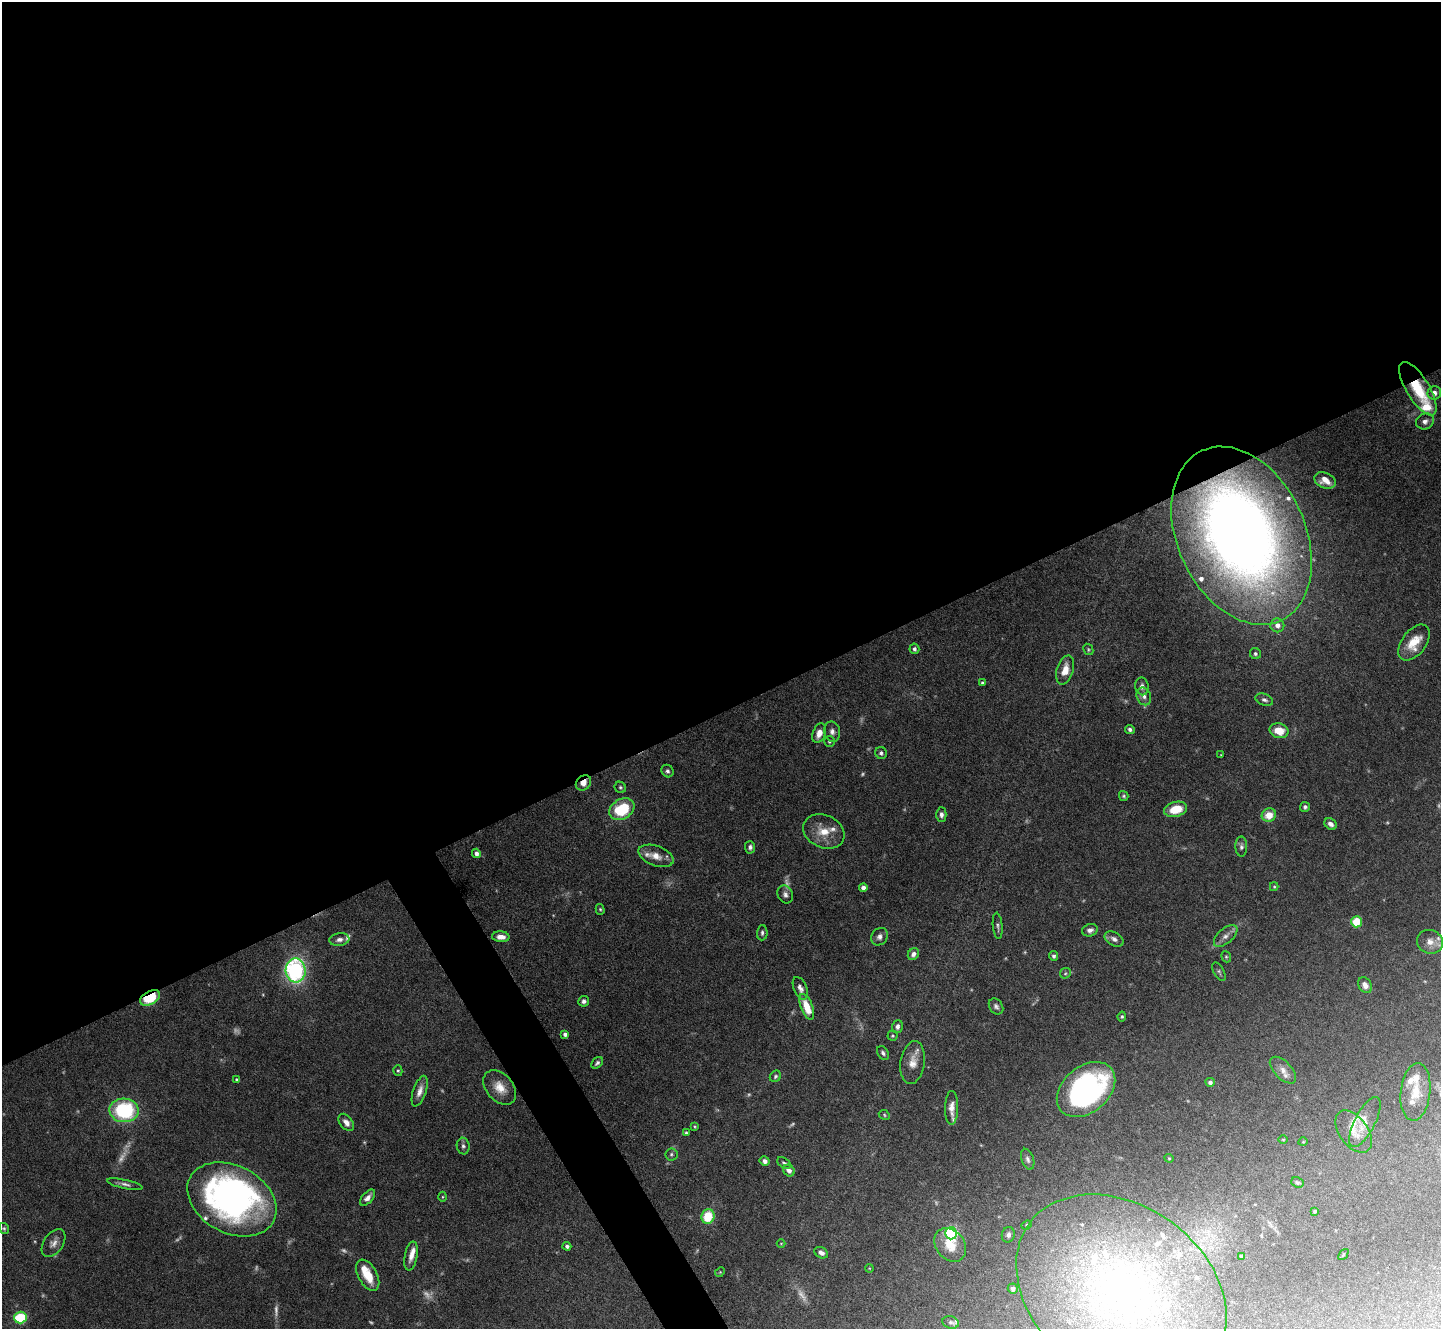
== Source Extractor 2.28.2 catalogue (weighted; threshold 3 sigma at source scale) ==
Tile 2 of 4 x 4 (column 2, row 1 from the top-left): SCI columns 1441-2879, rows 4133-5459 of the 5758 x 5748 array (HDU 1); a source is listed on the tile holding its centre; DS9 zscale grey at full resolution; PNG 1443 x 1331 px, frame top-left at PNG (2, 2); each listed source drawn as its Kron ellipse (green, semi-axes under 4 px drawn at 4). Shown black and unused: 55% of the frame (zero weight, under 5 of 10 exposures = <1% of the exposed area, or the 3 px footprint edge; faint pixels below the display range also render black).
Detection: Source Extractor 2.28.2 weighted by HDU 2 'WHT'; one run over the whole footprint, this tile lists its part. Background 0.0974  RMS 0.0027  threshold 0.0112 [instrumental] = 3 sigma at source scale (4.09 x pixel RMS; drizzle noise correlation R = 1.36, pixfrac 0.8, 0.05/0.05 arcsec/px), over >= 5 px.
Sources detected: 173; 23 too faint to see at this stretch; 1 inside a brighter object's white glare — neither listed nor drawn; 27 inside a brighter listed object's ellipse — not listed separately; the other 122 listed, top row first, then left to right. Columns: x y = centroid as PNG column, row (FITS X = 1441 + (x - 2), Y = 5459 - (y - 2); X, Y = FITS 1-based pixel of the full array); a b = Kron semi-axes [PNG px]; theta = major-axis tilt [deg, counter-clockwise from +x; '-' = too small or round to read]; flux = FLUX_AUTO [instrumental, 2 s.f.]
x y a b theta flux
1418 389 30 11 -59 11
1434 393 7 6 - 1.3
1425 421 9 7 25 1.2
1325 480 11 7 -23 2.9
1241 536 94 64 -65 270
1277 625 7 7 - 1.6
1414 643 20 12 53 5.8
914 649 5 5 - 0.72
1088 649 6 4 -61 0.34
1255 654 6 5 - 0.57
1065 670 15 8 73 3.1
982 683 3 3 - 0.46
1142 686 9 6 -80 1.1
1144 696 9 7 -68 1.2
1264 700 9 5 -20 0.76
1130 729 5 4 - 0.64
1279 731 9 7 -15 4.8
832 732 10 8 -77 1.2
819 733 10 6 68 2.7
829 741 5 5 - 0.46
881 753 6 5 - 0.58
1221 755 3 2 - 0.19
667 771 6 5 - 0.74
583 783 8 7 - 2
620 787 6 5 - 0.45
1124 796 5 4 - 0.42
1305 807 5 5 - 0.65
622 809 13 10 30 13
1176 809 11 7 14 5.9
941 815 7 5 -89 0.95
1269 815 7 6 - 4
1330 824 7 5 -41 1.2
824 831 21 16 -24 5.4
1241 846 10 6 -89 0.83
750 847 6 5 - 0.75
476 853 5 4 - 1.1
656 856 18 10 -20 3.1
1274 887 4 4 - 0.29
863 888 4 4 - 1.3
785 895 9 7 -66 1
600 909 5 4 - 0.33
1356 922 5 5 - 7.4
998 926 13 5 -85 0.68
1090 930 8 6 15 1
762 933 8 5 88 0.63
1226 936 14 7 41 1.7
501 937 8 5 -4 2
879 937 9 7 51 1.2
1114 939 10 6 -28 1.1
339 940 10 6 7 1.2
1430 942 13 12 - 2.4
913 954 6 5 - 1
1054 956 5 4 - 0.72
1226 957 6 4 -68 0.36
296 970 12 10 -86 47
1219 972 10 5 -62 0.56
1065 973 6 5 - 0.38
1365 985 8 6 -59 1.8
800 988 12 6 -67 1.4
150 998 11 6 28 11
584 1001 5 5 - 0.83
996 1006 9 6 -56 0.83
807 1007 13 6 -68 4.8
1122 1016 5 4 - 0.39
897 1026 6 5 - 0.86
565 1034 4 4 - 0.81
892 1036 5 5 - 0.36
883 1053 8 5 -59 0.71
913 1062 21 12 81 3.3
597 1063 7 5 44 0.64
1283 1070 16 8 -46 2.1
398 1071 5 4 - 0.36
775 1076 6 5 - 0.48
237 1080 4 3 - 0.48
1210 1082 4 4 - 0.84
500 1087 19 13 -49 4.2
1086 1090 33 23 40 66
420 1091 16 6 71 1.9
1415 1092 29 15 84 4.9
952 1108 17 6 89 2.1
124 1110 14 12 -3 26
884 1115 6 4 -27 0.35
346 1122 10 6 -52 1.6
1365 1122 28 10 62 3
695 1126 4 3 - 0.28
1354 1132 24 14 -54 3.3
686 1133 3 3 - 0.43
1283 1139 5 3 - 0.24
1303 1142 5 3 - 0.19
463 1146 8 6 -81 0.77
671 1154 6 6 - 0.48
1169 1158 4 4 - 0.28
1028 1159 11 6 -71 0.84
765 1161 5 4 - 1.1
784 1163 7 5 -37 0.55
789 1170 6 5 - 1.3
1298 1182 6 5 - 0.44
125 1184 18 4 -12 1.1
442 1197 5 3 - 0.27
368 1198 10 5 48 1.4
232 1199 47 33 -28 100
1315 1211 4 4 - 0.4
708 1216 7 6 - 7.7
1027 1225 5 4 - 0.35
4 1228 6 5 - 0.43
951 1233 6 6 - 44
1008 1235 8 6 73 0.91
53 1243 16 9 55 1.7
781 1243 4 3 - 0.2
950 1245 18 14 -51 5.3
567 1246 4 4 - 0.67
821 1253 7 5 -28 1.3
1343 1255 6 3 48 0.25
411 1256 14 6 80 1.9
1241 1256 3 3 - 0.43
869 1268 4 3 - 0.2
720 1272 5 4 - 0.28
368 1275 17 9 -61 5.6
1013 1289 5 5 - 0.97
1121 1291 114 86 -37 110
20 1318 6 6 - 17
951 1322 8 6 -17 0.65
Overlapping masked pixels (flux is a lower limit): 3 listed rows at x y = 1418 389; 583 783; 150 998
Isophote crosses this tile's border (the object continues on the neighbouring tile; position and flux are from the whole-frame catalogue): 1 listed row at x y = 1121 1291